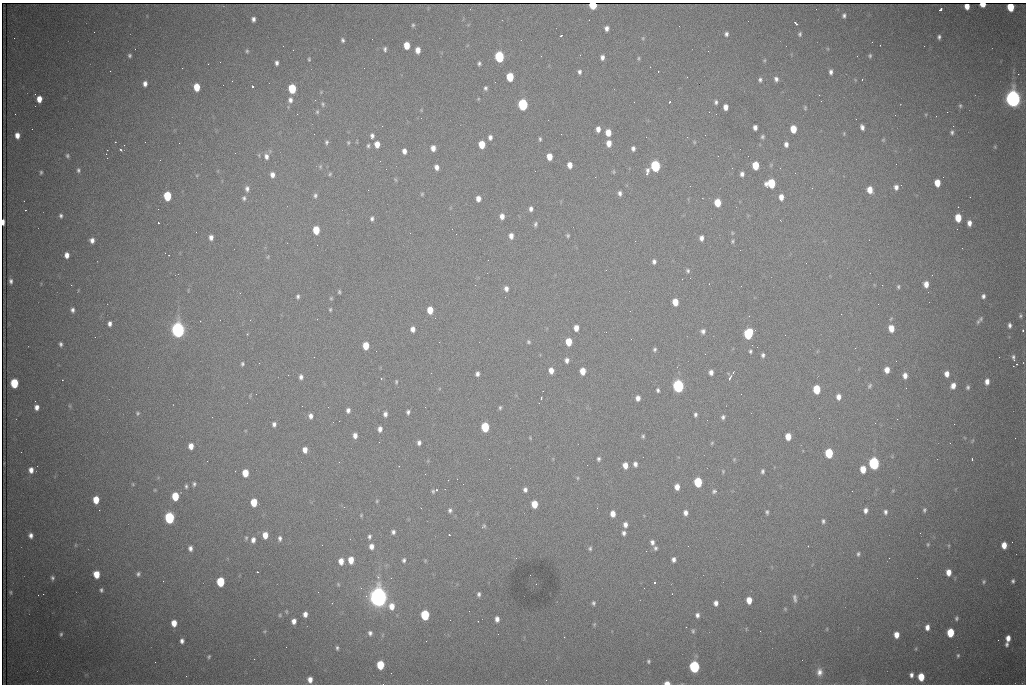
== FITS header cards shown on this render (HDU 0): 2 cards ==
NAXIS1  =                 1024 /fastest changing axis
NAXIS2  =                  682 /next to fastest changing axis

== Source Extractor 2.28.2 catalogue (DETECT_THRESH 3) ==
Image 1024 x 682 px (HDU 0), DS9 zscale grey, 1 PNG px = 1 image px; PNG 1028 x 686 px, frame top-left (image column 1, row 682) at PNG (2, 3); no overlay
Background 2020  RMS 27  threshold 81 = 3 sigma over >= 5 px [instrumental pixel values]
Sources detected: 404; all 404 listed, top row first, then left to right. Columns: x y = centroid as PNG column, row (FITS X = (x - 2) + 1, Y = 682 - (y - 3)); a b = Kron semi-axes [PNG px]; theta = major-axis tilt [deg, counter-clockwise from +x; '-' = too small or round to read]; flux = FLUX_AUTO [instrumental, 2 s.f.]
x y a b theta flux
983 4 5 4 - 3.9e+04
593 5 5 5 - 8.1e+04
967 6 5 4 - 1.7e+04
1010 7 6 5 - 5.6e+04
816 9 2 2 - 8.4e+02
941 9 4 3 - 8.1e+03
844 16 5 4 - 4.6e+03
253 19 5 4 - 6.4e+03
796 24 4 3 - 5.7e+03
413 25 5 4 - 2.6e+03
607 28 5 4 - 7.6e+03
94 32 2 2 - 1.2e+03
726 34 5 4 - 4.6e+03
800 34 5 4 - 3.3e+03
561 36 3 2 - 1.9e+03
939 37 5 4 - 4.2e+03
14 38 3 2 - 1.4e+03
643 38 5 4 - 2.0e+03
372 39 2 2 - 9.0e+02
343 40 4 3 - 3.7e+03
407 45 6 5 - 2.9e+04
385 49 6 4 -88 4.1e+03
293 50 2 2 - 9.1e+02
418 50 6 4 89 1.6e+04
247 51 5 4 - 2.6e+03
708 51 2 2 - 9.1e+02
130 55 4 4 - 3.4e+03
857 56 2 2 - 2.5e+03
870 56 5 4 - 3.0e+03
499 57 6 5 - 2.0e+05
602 57 5 4 - 7.0e+03
639 58 7 3 90 2.3e+03
309 59 5 3 - 2.2e+03
764 60 5 4 - 2.0e+03
277 63 4 3 - 5.4e+03
479 63 4 4 - 3.5e+03
208 64 2 2 - 3.1e+03
110 71 2 2 - 9.2e+02
579 72 4 4 - 4.6e+03
831 72 5 4 - 6.0e+03
1018 74 2 2 - 1.4e+04
510 77 6 5 - 6.3e+04
687 77 2 2 - 1.4e+03
776 79 6 5 - 5.8e+03
862 79 3 2 - 4.0e+03
760 80 5 4 - 4.2e+03
232 81 2 2 - 8.6e+02
495 82 2 2 - 8.6e+02
145 84 5 4 - 8.6e+03
252 86 3 3 - 9.1e+04
197 87 6 5 - 3.7e+04
485 88 5 4 - 3.6e+03
292 89 6 5 - 8.5e+04
321 92 4 4 - 1.6e+03
819 95 2 2 - 8.1e+02
39 99 6 5 - 2.0e+04
1013 99 8 6 -86 1.4e+06
290 100 7 6 - 8.7e+03
315 100 3 3 - 1.3e+03
821 101 2 2 - 8.3e+02
634 102 2 2 - 9.8e+02
670 102 3 2 - 1.7e+03
716 102 5 4 - 4.4e+03
323 104 7 5 -71 3.5e+03
523 105 6 5 - 2.4e+05
960 106 6 4 78 3.0e+03
725 107 5 4 - 1.3e+04
805 108 5 4 - 2.4e+03
421 110 4 4 - 1.5e+03
317 112 7 5 76 3.2e+03
947 112 2 2 - 3.2e+03
15 114 2 2 - 9.6e+02
297 114 3 2 - 2.5e+03
716 114 2 2 - 8.6e+02
895 115 2 2 - 7.0e+02
382 126 2 2 - 1.8e+03
755 127 5 4 - 8.2e+03
862 127 6 4 -69 6.8e+03
598 129 6 4 90 1.0e+04
793 129 6 5 - 3.9e+04
952 132 7 6 - 4.7e+03
608 133 6 5 - 2.3e+04
844 133 5 4 - 1.8e+03
17 135 6 5 - 1.3e+04
372 136 6 4 84 5.2e+03
490 137 5 4 - 6.4e+03
762 137 5 5 - 3.6e+03
540 139 6 4 -89 2.9e+03
883 140 5 4 - 1.9e+03
115 142 3 2 - 2.5e+03
326 142 6 5 - 3.7e+03
348 142 4 3 - 2.1e+03
694 142 5 4 - 2.0e+03
179 143 2 2 - 4.0e+03
609 143 6 5 - 1.6e+04
377 144 5 5 - 1.8e+04
482 144 6 5 - 3.8e+04
786 144 6 5 - 7.9e+03
124 145 2 2 - 2.0e+03
368 146 4 3 - 3.0e+03
995 147 5 4 - 1.9e+03
433 148 5 5 - 1.2e+04
633 148 5 4 - 5.5e+03
121 150 4 3 - 2.4e+03
404 151 5 4 - 9.1e+03
235 153 2 2 - 1.4e+03
67 156 6 5 - 3.6e+03
266 156 8 6 -82 9.3e+03
549 157 6 5 - 2.3e+04
896 164 2 2 - 1.0e+03
570 165 5 4 - 1.4e+04
755 165 6 5 - 4.5e+04
771 165 6 5 - 2.7e+03
320 166 7 5 70 3.0e+03
655 166 6 5 - 2.3e+05
437 167 5 4 - 8.9e+03
732 168 2 2 - 1.0e+03
78 170 6 5 - 4.2e+03
41 172 5 3 - 2.8e+03
614 172 7 3 -90 2.1e+03
647 172 8 3 83 9.4e+03
330 174 5 4 - 2.3e+03
742 174 5 5 - 6.8e+03
272 175 6 5 - 9.8e+03
395 180 6 3 -45 2.0e+03
771 183 7 6 - 8.4e+04
937 183 6 5 - 2.7e+04
901 185 3 2 - 1.6e+03
896 187 6 5 - 7.5e+03
812 188 2 2 - 3.2e+03
247 189 7 5 -88 5.8e+03
368 190 2 2 - 8.5e+03
870 190 6 5 - 2.3e+04
620 193 6 5 - 6.0e+03
422 194 5 4 - 2.1e+03
315 195 6 5 - 4.2e+03
167 196 6 5 - 8.5e+04
781 197 6 5 - 1.4e+04
244 198 5 4 - 3.6e+03
478 198 5 4 - 1.1e+04
717 203 6 5 - 4.1e+04
958 207 2 2 - 8.6e+02
531 209 5 4 - 6.4e+03
61 216 5 4 - 3.9e+03
502 216 6 5 - 1.1e+04
958 218 6 5 - 4.1e+04
372 219 6 4 79 4.4e+03
780 220 3 2 - 2.4e+03
3 222 5 3 - 1.1e+04
158 223 3 2 - 1.9e+03
969 223 5 4 - 1.0e+04
535 224 6 4 73 3.9e+03
316 230 6 5 - 4.7e+04
410 233 2 2 - 8.2e+02
511 236 6 5 - 1.0e+04
568 236 5 5 - 2.7e+03
211 237 5 4 - 8.0e+03
701 238 5 4 - 8.0e+03
92 240 5 4 - 8.5e+03
732 241 5 4 - 2.4e+03
740 250 2 2 - 1.0e+03
67 255 5 4 - 1.1e+04
169 255 3 2 - 1.6e+03
268 257 6 4 88 2.0e+03
488 260 2 2 - 2.0e+03
654 262 5 4 - 5.5e+03
806 263 2 2 - 1.2e+03
606 270 3 2 - 1.3e+03
688 270 5 5 - 3.5e+03
932 275 3 2 - 1.3e+03
11 281 5 3 - 5.1e+03
926 284 6 5 - 1.5e+04
71 285 2 2 - 7.3e+03
898 287 6 5 - 3.1e+03
506 289 6 5 - 7.5e+03
339 292 5 3 - 2.6e+03
240 293 2 2 - 1.0e+03
983 296 5 4 - 5.0e+03
298 297 5 4 - 3.8e+03
331 298 4 4 - 2.2e+03
675 302 6 5 - 3.1e+04
878 304 2 2 - 1.2e+03
330 309 4 3 - 2.4e+03
72 310 5 5 - 5.4e+03
430 310 6 5 - 2.9e+04
841 314 2 2 - 2.5e+03
1020 316 5 5 - 3.3e+03
981 319 8 6 61 4.8e+03
220 320 2 2 - 9.7e+02
110 324 5 4 - 7.0e+03
1009 325 6 4 -84 5.5e+03
576 328 5 4 - 1.4e+04
891 328 7 5 -80 2.5e+04
413 329 5 4 - 9.9e+03
178 330 7 6 - 1.0e+06
1023 330 3 3 - 2.5e+03
703 331 6 6 - 5.9e+03
247 334 3 3 - 1.7e+03
748 334 7 6 - 1.5e+05
95 337 2 2 - 8.1e+02
528 342 5 4 - 3.0e+03
569 342 6 5 - 3.8e+04
61 344 4 3 - 4.0e+03
752 345 2 2 - 4.2e+03
366 346 6 5 - 3.4e+04
855 348 2 2 - 9.2e+02
655 349 5 5 - 3.5e+03
750 351 5 4 - 3.1e+03
763 355 4 4 - 4.2e+03
999 357 2 2 - 8.8e+02
1013 357 6 5 - 4.1e+03
567 360 5 5 - 6.7e+03
1014 360 3 3 - 3.0e+03
259 363 2 2 - 2.0e+03
242 364 4 3 - 3.0e+03
1017 364 2 2 - 1.2e+03
1013 366 2 2 - 2.2e+04
551 370 6 5 - 1.4e+04
887 370 5 4 - 1.6e+04
583 371 6 5 - 2.4e+04
711 372 5 4 - 9.0e+03
477 374 5 4 - 5.8e+03
947 374 6 5 - 1.3e+04
288 375 3 2 - 1.7e+03
905 375 6 5 - 1.1e+04
301 377 6 5 - 6.5e+03
381 378 3 2 - 5.2e+03
730 378 8 4 64 5.3e+03
987 381 6 5 - 1.1e+04
396 382 6 4 81 2.5e+03
14 383 6 5 - 8.5e+04
678 386 6 5 - 4.4e+05
869 386 6 4 58 3.5e+03
953 386 6 5 - 1.3e+04
968 387 6 5 - 3.9e+03
817 389 6 5 - 7.3e+04
658 390 4 3 - 3.8e+03
256 394 2 2 - 1.6e+03
741 394 2 2 - 7.4e+02
838 397 6 5 - 1.1e+04
638 398 5 4 - 9.3e+03
541 399 3 3 - 3.2e+03
35 401 3 2 - 1.7e+03
70 406 6 4 -71 2.0e+03
37 407 5 4 - 9.0e+03
500 408 5 4 - 2.8e+03
348 410 5 4 - 6.2e+03
408 412 4 4 - 4.2e+03
138 413 6 5 - 3.0e+03
385 414 6 4 89 6.8e+03
695 414 4 3 - 3.9e+03
311 416 6 5 - 8.0e+03
723 417 5 4 - 4.6e+03
897 419 2 2 - 1.0e+03
339 421 2 2 - 1.2e+03
875 423 2 2 - 1.7e+03
274 424 6 5 - 5.7e+03
954 424 2 2 - 9.5e+03
485 427 6 5 - 1.0e+05
380 429 5 4 - 8.4e+03
355 435 6 4 88 9.8e+03
643 436 4 4 - 2.7e+03
788 437 6 5 - 2.6e+04
530 438 4 2 - 1.7e+03
972 441 5 3 - 1.8e+03
379 442 2 2 - 9.1e+02
419 443 5 4 - 5.7e+03
712 443 5 4 - 2.0e+03
191 446 5 4 - 1.5e+04
305 450 5 4 - 1.3e+04
829 453 6 5 - 9.2e+04
599 459 5 4 - 3.9e+03
734 459 5 5 - 2.2e+03
972 460 3 2 - 2.4e+03
874 463 6 5 - 3.4e+05
635 464 5 4 - 7.0e+03
587 465 2 2 - 5.4e+03
625 465 6 5 - 1.6e+04
399 466 2 2 - 1.3e+03
863 469 6 5 - 2.7e+04
31 470 6 5 - 1.1e+04
723 471 5 4 - 2.1e+03
762 471 5 4 - 4.0e+03
245 473 6 5 - 3.4e+04
578 478 5 3 - 2.0e+03
448 480 2 2 - 8.0e+02
698 482 6 5 - 1.1e+05
133 484 4 4 - 1.8e+03
194 484 5 4 - 3.7e+03
463 484 2 2 - 1.1e+03
186 486 5 3 - 3.3e+03
677 487 5 4 - 1.5e+04
155 490 4 4 - 1.6e+03
436 490 3 3 - 4.6e+03
525 490 5 4 - 5.9e+03
433 491 4 4 - 2.8e+03
715 491 6 4 10 5.7e+03
852 491 2 2 - 1.4e+03
175 496 6 5 - 5.3e+04
96 500 6 5 - 3.1e+04
377 501 4 4 - 1.9e+03
254 502 6 5 - 4.4e+04
534 504 6 5 - 3.3e+04
344 507 2 2 - 4.5e+03
421 508 2 2 - 8.5e+02
99 510 2 2 - 1.0e+03
450 510 6 5 - 4.6e+03
865 510 6 5 - 7.9e+03
924 510 5 4 - 3.3e+03
767 512 4 3 - 3.2e+03
885 512 7 6 - 5.5e+03
685 513 5 4 - 8.5e+03
613 514 5 4 - 1.5e+04
361 515 4 3 - 1.9e+03
169 518 6 5 - 2.2e+05
823 521 6 4 -85 3.6e+03
625 525 6 4 -90 8.8e+03
484 526 5 5 - 2.8e+03
393 532 5 5 - 5.2e+03
624 533 5 4 - 5.7e+03
31 535 5 4 - 7.5e+03
265 535 6 5 - 1.9e+04
449 535 3 2 - 1.2e+03
369 536 6 4 83 4.1e+03
246 538 6 4 89 2.7e+03
280 538 7 5 87 5.3e+03
253 540 7 5 85 8.7e+03
652 542 6 5 - 6.5e+03
1012 542 2 2 - 7.6e+02
928 544 5 4 - 2.4e+03
75 545 5 3 - 1.7e+03
1004 545 6 5 - 2.1e+04
371 546 6 5 - 1.0e+04
808 546 2 2 - 1.1e+03
190 548 6 5 - 7.5e+03
590 548 4 4 - 3.2e+03
655 548 5 4 - 3.6e+03
858 554 6 5 - 4.1e+03
351 560 6 5 - 2.4e+04
404 560 5 4 - 4.1e+03
674 560 5 4 - 6.4e+03
341 561 6 5 - 1.5e+04
425 561 4 4 - 1.8e+03
257 572 3 3 - 1.9e+03
948 572 5 4 - 1.8e+04
96 574 6 5 - 3.2e+04
138 574 5 4 - 4.2e+03
378 577 6 5 - 3.3e+03
52 578 5 4 - 3.7e+03
1013 581 4 3 - 3.4e+03
220 582 6 5 - 9.4e+04
984 582 5 5 - 3.0e+03
654 583 3 3 - 1.0e+05
338 584 5 3 - 1.7e+03
536 584 2 2 - 1.0e+03
361 588 3 3 - 1.2e+03
644 588 2 2 - 1.0e+03
101 590 4 4 - 3.4e+03
10 592 4 3 - 2.4e+03
43 594 2 2 - 9.8e+03
479 594 5 3 - 4.2e+03
378 598 9 7 -86 2.0e+06
795 598 10 4 -81 5.7e+03
749 600 6 5 - 2.2e+04
593 603 4 4 - 3.3e+03
716 603 5 4 - 7.9e+03
392 606 7 6 - 2.0e+04
785 609 5 4 - 1.9e+03
305 614 5 4 - 9.5e+03
280 615 5 5 - 2.4e+03
425 615 6 5 - 1.3e+05
697 615 5 4 - 5.8e+03
956 618 5 4 - 3.4e+03
497 619 5 4 - 8.5e+03
294 621 5 4 - 9.9e+03
174 623 6 5 - 2.0e+04
594 624 5 4 - 2.1e+03
686 627 2 2 - 1.1e+03
927 627 6 5 - 1.1e+04
827 629 5 3 - 1.6e+03
265 631 5 3 - 1.9e+03
693 631 6 4 -72 2.8e+03
370 633 5 5 - 5.0e+03
950 633 6 5 - 6.3e+04
61 634 4 3 - 2.9e+03
896 635 6 5 - 1.7e+04
1008 638 5 4 - 1.3e+04
182 641 5 4 - 6.2e+03
1007 644 6 4 88 4.2e+03
337 648 4 3 - 3.2e+03
916 649 5 3 - 1.7e+03
958 655 5 4 - 2.6e+03
209 656 4 3 - 2.4e+03
254 659 2 2 - 5.6e+03
648 661 4 3 - 2.7e+03
155 662 2 2 - 8.8e+02
380 665 6 5 - 6.6e+04
694 667 6 5 - 3.2e+05
819 672 11 8 -87 1.2e+04
391 673 2 2 - 7.8e+02
911 675 5 4 - 6.5e+03
921 677 6 5 - 3.9e+04
310 680 6 5 - 1.3e+04
667 683 5 3 - 1.3e+04
At the frame edge (FLAGS 8, measured only in part): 5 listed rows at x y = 983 4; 593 5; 1010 7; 3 222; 667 683

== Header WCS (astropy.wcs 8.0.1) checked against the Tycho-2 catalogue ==
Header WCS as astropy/WCSLIB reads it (CRVAL/CRPIX/CD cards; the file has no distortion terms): RA---TAN/DEC--TAN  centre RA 06:56:15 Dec +31:26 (104.06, +31.43 deg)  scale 1.44 arcsec/px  FOV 24.5' x 16.3'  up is -93 deg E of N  parity flipped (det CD > 0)
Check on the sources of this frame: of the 60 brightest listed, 10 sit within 2.2 arcsec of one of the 16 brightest Tycho-2 stars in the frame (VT <= 13.07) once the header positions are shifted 0.38 arcsec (0.14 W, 0.35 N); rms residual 1.25 arcsec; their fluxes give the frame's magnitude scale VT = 24.92 - 2.5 log10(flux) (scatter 0.05 mag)
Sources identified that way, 10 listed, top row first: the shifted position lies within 2.2 arcsec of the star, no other Tycho-2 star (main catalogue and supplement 1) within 4.4 arcsec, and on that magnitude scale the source's flux lands within +1.5 / -3 mag of the star's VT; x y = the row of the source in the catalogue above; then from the Tycho-2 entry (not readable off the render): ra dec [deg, ICRS J2000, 3 dp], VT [Tycho-2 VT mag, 2 dp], TYC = Tycho-2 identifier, HIP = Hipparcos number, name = IAU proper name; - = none
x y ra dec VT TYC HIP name
593 5 103.904 +31.460 12.65 2437-721-1 - -
523 105 103.952 +31.434 11.53 2437-424-1 - -
655 166 103.978 +31.488 11.51 2437-421-1 - -
771 183 103.984 +31.534 11.82 2437-428-1 - -
178 330 104.065 +31.301 9.89 2437-425-1 - -
748 334 104.055 +31.528 12.03 2437-1294-1 - -
678 386 104.081 +31.501 10.83 2437-37-1 - -
874 463 104.112 +31.580 11.47 2437-71-1 - -
378 598 104.185 +31.385 8.52 2437-370-1 33393 -
425 615 104.192 +31.404 11.68 2437-91-1 - -